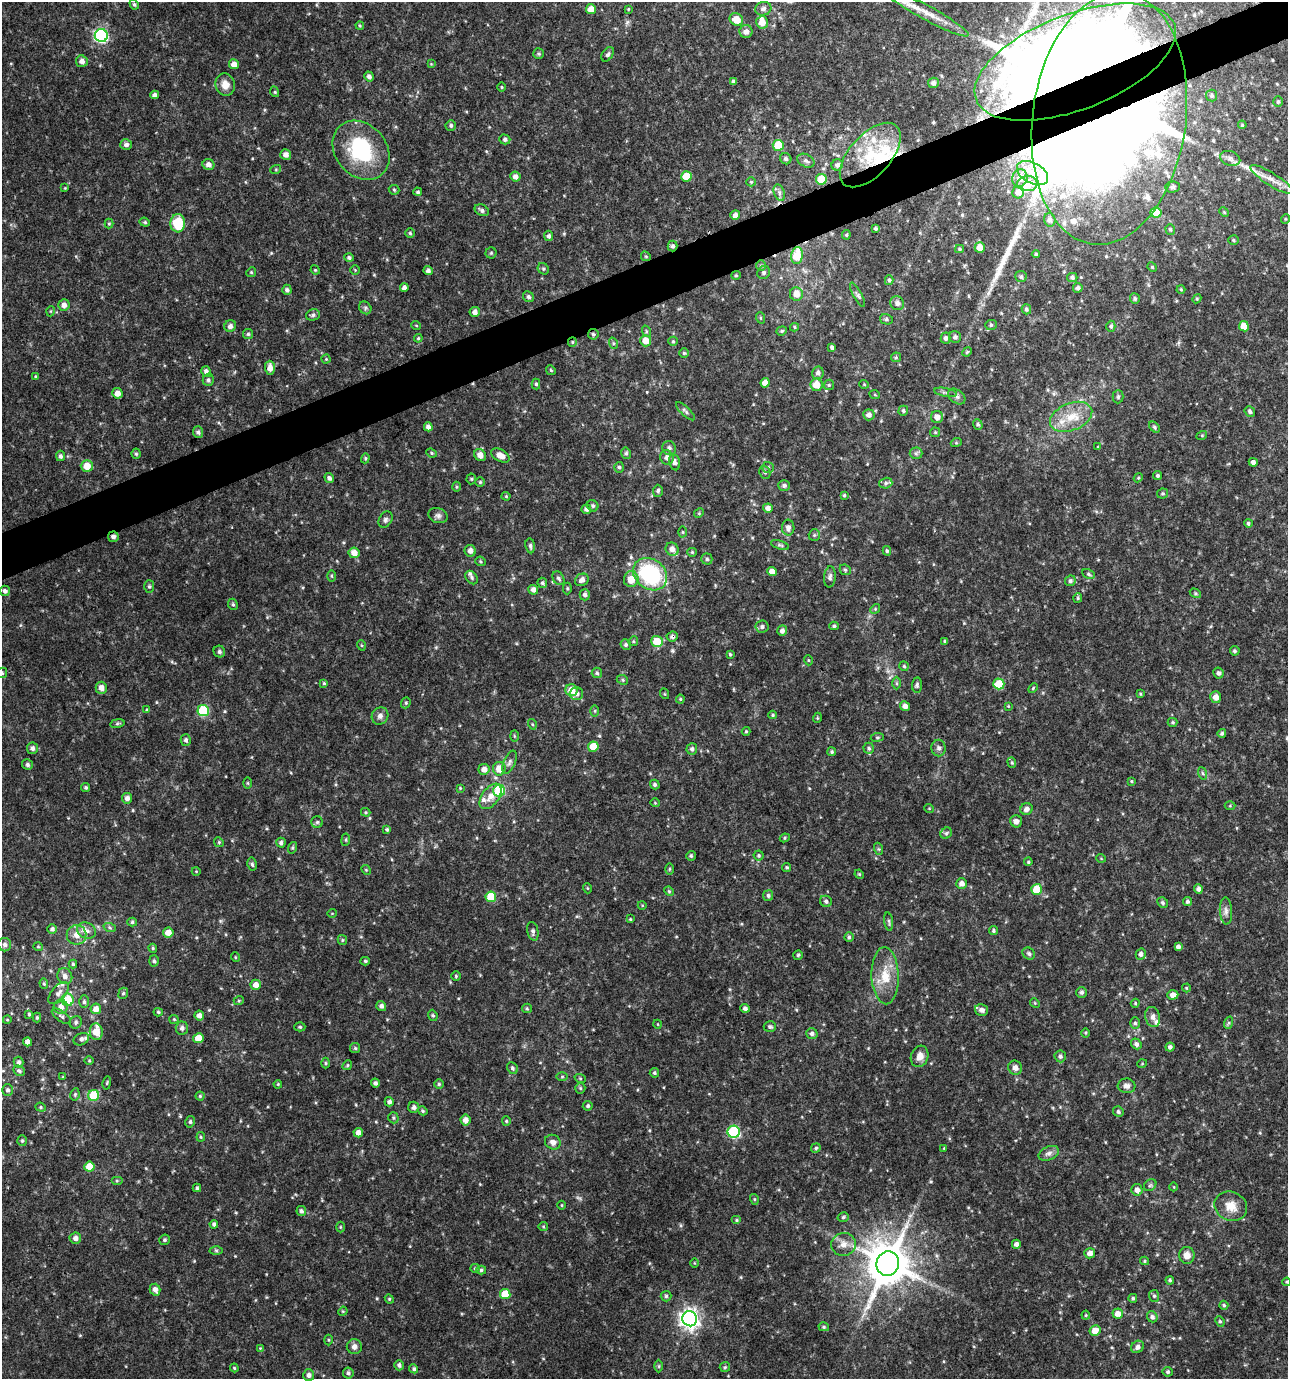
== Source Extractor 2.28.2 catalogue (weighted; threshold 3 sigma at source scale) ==
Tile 10 of 4 x 4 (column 2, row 3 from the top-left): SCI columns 1362-2647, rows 1379-2755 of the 5349 x 5509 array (HDU 1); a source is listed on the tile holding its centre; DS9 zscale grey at full resolution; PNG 1290 x 1381 px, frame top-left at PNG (2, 2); each listed source drawn as its Kron ellipse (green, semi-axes under 4 px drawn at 4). Shown black and unused: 3% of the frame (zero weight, under 3 of 4 exposures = <1% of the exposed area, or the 3 px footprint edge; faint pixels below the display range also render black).
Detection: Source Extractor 2.28.2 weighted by HDU 2 'WHT'; one run over the whole footprint, this tile lists its part. Background 0.0481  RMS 0.0052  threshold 0.0234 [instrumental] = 3 sigma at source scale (4.5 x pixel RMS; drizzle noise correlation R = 1.50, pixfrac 1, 0.0396/0.0396 arcsec/px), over >= 5 px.
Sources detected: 529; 1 too faint to see at this stretch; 2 inside a brighter object's white glare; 1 long thin detection or spike segment (spike, bleed or trail) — neither listed nor drawn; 25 inside a brighter listed object's ellipse — not listed separately; the other 500 listed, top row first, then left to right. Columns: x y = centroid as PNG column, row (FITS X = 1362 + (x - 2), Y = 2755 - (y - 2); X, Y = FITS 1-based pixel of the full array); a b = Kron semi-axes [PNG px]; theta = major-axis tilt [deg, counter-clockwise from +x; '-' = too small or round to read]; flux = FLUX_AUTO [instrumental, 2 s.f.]
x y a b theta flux
134 4 5 4 - 0.95
591 9 5 5 - 4.4
628 9 4 4 - 0.5
763 9 8 6 14 2.1
926 12 48 7 -29 11
736 19 7 6 - 6.5
762 22 6 6 - 5.1
360 26 4 3 - 0.56
746 31 6 6 - 2.7
101 35 6 6 - 88
539 54 5 5 - 0.88
608 54 8 5 56 1.2
82 61 6 5 - 2.5
1075 62 106 47 21 2000
234 64 5 5 - 4.1
431 64 4 4 - 0.46
369 76 5 4 - 1.8
733 81 4 4 - 1.5
933 83 5 5 - 1.6
225 85 11 9 -75 4.5
501 87 5 3 - 0.48
275 92 5 3 - 0.59
155 95 4 4 - 2
1212 95 6 5 - 1
1278 102 5 4 - 0.8
1109 119 127 76 83 970
451 125 5 5 - 1
1242 125 4 3 - 0.52
505 139 5 5 - 1.3
126 144 6 5 - 1.7
778 145 5 5 - 14
361 150 32 25 -50 40
286 155 5 5 - 2.9
870 155 39 20 48 30
1230 158 10 7 -19 2.2
786 159 6 5 - 1.1
806 161 9 6 -28 1.7
208 164 6 5 - 2.5
837 165 6 5 - 1.9
276 169 5 3 - 0.56
1032 173 17 10 -29 7.2
687 176 5 5 - 10
515 177 5 5 - 2.5
1020 178 9 7 66 3.2
821 179 5 5 - 14
1271 179 24 6 -33 5.5
751 182 5 4 - 0.68
1027 184 10 7 1 7.3
1172 187 7 5 2 1.2
65 188 4 4 - 0.42
394 190 5 5 - 0.67
418 192 4 4 - 0.92
1018 192 6 6 - 3.1
779 193 8 5 -71 1.5
482 210 7 5 -29 1.6
1224 212 5 4 - 0.59
1156 213 5 5 - 11
735 215 5 4 - 2.5
1285 219 5 3 - 0.46
1050 220 7 5 -75 1.6
145 222 5 4 - 0.78
178 223 9 7 87 19
109 224 5 4 - 0.65
875 229 3 3 - 0.85
1170 230 5 4 - 0.76
410 233 4 4 - 0.81
846 235 5 4 - 0.64
548 236 5 4 - 1.4
1233 240 5 4 - 0.73
673 246 5 5 - 1.4
980 247 5 5 - 4.7
959 249 4 4 - 0.65
491 253 5 5 - 0.74
1036 254 4 4 - 0.72
646 256 5 4 - 0.67
797 256 8 6 83 16
349 257 4 4 - 1.1
761 266 5 5 - 0.81
1152 267 5 4 - 0.57
543 269 6 5 - 0.92
315 270 5 4 - 0.53
355 270 5 4 - 0.56
428 271 4 4 - 1.5
251 272 5 4 - 0.65
764 272 7 6 - 1.3
736 275 5 4 - 0.56
1021 277 6 5 - 1.1
1072 277 5 4 - 1.1
889 280 5 4 - 0.94
404 288 4 4 - 2.1
1078 288 5 4 - 1.3
1181 289 4 4 - 0.52
287 290 5 4 - 1.4
796 294 7 6 - 5.2
857 295 13 3 -61 1.4
528 297 6 5 - 1.2
1135 298 5 5 - 1.1
1197 299 5 4 - 0.62
897 303 7 6 - 2.1
64 305 6 5 - 2.8
365 308 7 5 -50 1.1
1026 309 5 4 - 1
51 311 5 3 - 0.47
475 312 5 5 - 2.3
313 315 7 5 18 1.2
761 318 6 4 -71 0.59
886 319 6 5 - 1
416 325 5 3 - 0.42
991 325 6 5 - 1
230 326 6 5 - 1.9
1111 326 5 4 - 0.99
1244 326 5 5 - 6.1
795 327 4 4 - 0.62
646 331 6 4 -73 0.73
782 331 5 4 - 0.75
248 334 5 5 - 0.88
593 334 5 5 - 0.98
955 337 6 6 - 1.5
418 338 4 4 - 0.65
946 338 5 5 - 1.7
645 341 5 5 - 6.3
673 341 5 4 - 0.71
572 342 5 4 - 0.68
613 343 6 4 -72 0.73
832 347 4 3 - 1.3
967 352 5 4 - 0.7
684 353 5 4 - 0.81
896 357 5 5 - 0.69
326 359 4 4 - 0.55
270 368 7 5 -88 3.4
551 370 5 4 - 0.66
206 372 5 4 - 1.9
818 373 6 5 - 1.9
36 377 4 3 - 0.74
208 380 6 5 - 1.1
765 383 4 4 - 4.1
536 384 5 4 - 0.9
864 384 5 3 - 0.39
816 385 6 6 - 6.6
829 385 5 4 - 0.82
945 392 11 3 -10 1.2
117 393 5 5 - 3.7
875 395 5 3 - 0.51
957 396 9 6 -39 1.6
1118 397 6 5 - 0.9
685 411 12 4 -44 1.3
903 411 5 4 - 0.94
1250 411 6 5 - 1.3
869 415 6 5 - 2.1
937 417 6 6 - 3.1
1071 417 22 13 22 11
978 424 5 4 - 0.96
428 427 4 4 - 2.5
1154 427 6 4 -43 0.86
198 432 6 5 - 1.3
935 432 5 4 - 0.62
1202 435 5 3 - 0.49
956 443 5 3 - 0.51
1098 447 4 4 - 0.48
669 448 7 6 - 1.8
431 453 5 4 - 0.76
626 453 6 4 -77 0.95
916 453 6 6 - 1.2
136 454 5 4 - 0.8
480 455 6 5 - 3.5
500 455 10 6 -31 4.2
60 456 5 4 - 1.2
365 458 5 4 - 0.68
667 458 7 6 - 2.3
675 462 8 5 -80 2.1
1253 462 4 4 - 1.8
87 466 6 5 - 6.8
619 467 5 4 - 1
768 467 6 5 - 1.2
765 472 7 5 -69 1.1
1158 475 4 4 - 0.93
329 478 5 4 - 1.5
1138 478 5 3 - 0.55
471 479 5 5 - 0.69
480 482 5 5 - 0.68
886 483 7 5 16 1.2
784 485 6 5 - 1.4
456 487 5 3 - 0.61
658 491 6 5 - 1.1
1163 494 5 5 - 0.77
844 495 4 3 - 0.71
506 496 4 4 - 0.55
593 506 6 5 - 1
768 508 5 4 - 2.4
586 509 5 4 - 1.4
699 513 5 4 - 0.57
438 516 10 7 -23 1.9
385 520 8 6 59 1.5
1248 523 4 4 - 1
788 528 8 6 -87 2.4
683 532 5 3 - 0.62
814 535 6 5 - 0.92
113 537 5 5 - 1.7
780 545 9 4 -17 0.95
530 546 7 4 -82 1.2
672 549 7 6 - 3
470 551 6 5 - 2.7
887 551 5 3 - 0.72
692 552 5 4 - 0.56
354 553 5 5 - 4.7
707 559 5 5 - 1
481 561 5 4 - 0.73
845 570 6 5 - 0.86
772 572 5 4 - 3.9
650 574 18 15 -38 50
1088 574 6 4 -28 1
331 576 5 3 - 0.55
472 577 7 5 -53 1.2
830 577 10 6 85 1.7
558 578 7 5 -56 1.2
631 579 8 7 - 6.6
582 580 7 6 - 2.7
1070 581 5 5 - 1.1
542 583 5 4 - 1
149 586 6 5 - 0.91
567 588 6 4 90 0.74
533 590 5 5 - 2.5
5 591 5 5 - 1.7
1195 593 6 4 -32 0.65
585 595 6 5 - 1.7
1078 598 5 4 - 0.64
233 604 6 4 -67 0.88
875 609 5 4 - 0.67
834 626 4 4 - 0.74
762 627 6 6 - 1.6
782 631 5 4 - 2
672 636 5 5 - 1.5
633 641 5 4 - 0.63
657 641 6 5 - 11
945 641 4 4 - 0.84
361 645 5 3 - 0.5
626 645 5 5 - 0.98
1235 651 5 4 - 1
219 652 6 5 - 1.2
730 654 4 3 - 0.71
808 660 5 3 - 0.49
904 666 5 4 - 0.73
2 673 5 5 - 0.98
597 673 5 5 - 0.97
1218 673 5 5 - 1.3
622 680 6 4 -23 0.8
324 683 4 3 - 0.58
897 683 6 4 -89 0.81
999 684 5 5 - 12
917 685 7 5 85 1
101 688 6 6 - 3
1033 688 5 3 - 0.61
571 690 6 6 - 5.5
576 694 6 6 - 2.3
665 694 5 3 - 0.45
1140 694 4 3 - 0.56
1216 697 6 5 - 3.6
680 699 4 4 - 0.56
406 703 6 4 70 0.78
905 706 5 4 - 2.3
1008 706 4 3 - 0.4
147 710 4 4 - 0.66
203 710 5 5 - 32
595 711 5 4 - 0.64
773 715 4 4 - 0.65
380 716 9 8 - 2.1
817 718 5 3 - 0.45
1173 722 5 4 - 0.67
117 723 7 4 9 0.78
532 724 5 3 - 0.53
746 731 4 4 - 0.52
1222 733 4 4 - 1.1
514 736 6 4 -88 0.6
877 737 6 3 7 0.61
186 740 6 5 - 1.2
593 747 5 5 - 9.7
32 748 5 5 - 1.6
869 748 6 5 - 1
939 748 8 7 - 1.5
692 749 5 5 - 1.5
832 752 4 4 - 0.75
510 762 12 6 65 1.9
1012 762 5 4 - 0.65
27 765 5 5 - 1.2
484 769 5 5 - 3.4
499 769 7 6 - 6
1202 773 6 4 -70 0.84
1131 781 3 3 - 0.52
248 783 6 4 -89 0.7
655 784 5 4 - 1.2
86 788 4 4 - 0.85
460 788 4 4 - 0.47
499 791 6 6 - 34
490 796 14 8 53 4.8
127 798 5 5 - 2.2
655 803 5 3 - 0.43
1230 806 5 3 - 0.52
929 808 5 3 - 0.41
1026 809 6 5 - 2.6
366 812 5 4 - 0.61
1016 821 6 6 - 2.1
317 822 5 5 - 1
387 829 3 3 - 0.81
946 833 6 5 - 0.89
785 838 5 4 - 0.65
346 840 6 3 82 0.57
219 842 5 4 - 0.65
281 843 5 4 - 1.2
292 848 6 4 72 0.72
879 849 6 4 -71 0.65
759 855 5 5 - 0.81
691 856 5 5 - 0.78
1101 858 5 3 - 0.39
1028 862 4 3 - 0.6
252 864 6 4 -78 1
787 867 4 4 - 0.76
669 869 5 3 - 0.58
366 870 5 4 - 0.6
196 871 4 3 - 0.38
859 874 5 4 - 0.51
962 884 5 5 - 2.6
587 888 5 3 - 0.41
1037 889 5 5 - 18
1198 889 4 4 - 1.9
669 891 5 4 - 0.66
768 895 5 5 - 1.2
491 897 5 5 - 14
826 901 6 5 - 1.4
1187 901 4 4 - 1.1
1163 903 6 5 - 0.96
642 905 4 3 - 0.45
1226 911 13 6 -87 2.3
332 913 5 3 - 0.38
630 919 4 3 - 0.42
889 921 9 3 -82 0.81
132 922 5 4 - 0.88
110 928 6 4 -20 0.82
52 929 5 4 - 1.2
87 931 10 8 -26 2.5
533 931 9 5 -77 1.5
993 931 4 4 - 0.84
168 933 5 5 - 5.1
76 935 10 9 - 4.1
849 937 4 4 - 0.85
342 940 5 4 - 0.69
5 945 7 6 - 1.7
38 947 5 3 - 0.42
1178 947 4 4 - 1.9
153 948 4 4 - 0.66
1029 954 7 5 -35 1.3
1141 954 5 5 - 1.7
798 955 5 4 - 0.74
235 957 5 3 - 0.47
154 961 5 5 - 1
365 961 4 4 - 0.78
73 964 4 4 - 0.6
65 976 8 7 - 2.4
456 976 4 4 - 0.63
885 976 28 13 -88 12
44 984 5 4 - 0.72
256 985 5 5 - 3.4
1186 988 4 4 - 0.48
1082 992 5 5 - 1.3
59 993 13 7 50 2.6
123 993 6 4 67 0.89
1173 995 5 4 - 3.4
68 1000 6 6 - 13
239 1000 5 3 - 0.53
84 1002 6 5 - 1.1
1035 1003 5 4 - 0.56
1135 1003 4 4 - 0.58
381 1006 5 4 - 1.6
61 1007 7 7 - 3.2
527 1008 5 4 - 0.65
745 1008 4 4 - 1.6
96 1009 5 5 - 3.8
981 1010 6 6 - 2.1
158 1012 4 4 - 0.73
29 1014 3 3 - 0.58
199 1015 5 4 - 2.8
433 1015 6 4 -68 0.82
61 1016 11 5 -36 1.3
1153 1017 10 7 -74 2.6
37 1018 5 4 - 0.65
174 1019 5 4 - 0.57
7 1020 4 3 - 0.4
76 1022 6 5 - 1.1
1135 1023 5 5 - 1.1
1228 1023 6 4 71 0.79
657 1024 4 3 - 0.37
300 1027 5 4 - 0.7
770 1027 6 5 - 1.1
182 1028 6 6 - 1.6
96 1032 8 6 -82 8.9
812 1033 5 5 - 1.5
1086 1033 5 3 - 0.5
198 1038 5 5 - 8.5
81 1039 8 6 24 1.8
28 1042 4 4 - 2.5
1136 1044 6 5 - 1.7
1170 1047 4 4 - 1.7
355 1048 5 5 - 0.78
920 1056 11 8 72 4.3
1060 1056 6 5 - 1.4
89 1061 5 3 - 0.47
19 1062 5 5 - 1.3
326 1063 5 3 - 0.59
1142 1064 5 3 - 0.41
347 1065 5 4 - 0.67
512 1068 6 5 - 1
1015 1068 7 6 - 2.4
19 1071 6 5 - 1
654 1073 5 4 - 0.82
562 1076 6 4 1 0.58
63 1077 4 3 - 0.47
580 1078 6 3 -19 0.59
107 1083 6 3 78 0.58
375 1083 4 4 - 1.4
278 1084 4 3 - 0.53
439 1084 4 4 - 0.78
1127 1086 9 7 -3 2.3
580 1088 5 5 - 0.72
8 1090 6 5 - 1.3
75 1094 6 4 79 0.71
94 1095 5 5 - 22
200 1096 4 4 - 0.58
389 1102 4 4 - 1.5
588 1106 5 5 - 1
41 1107 5 4 - 0.76
414 1107 5 5 - 1.6
423 1111 5 4 - 0.8
1118 1112 5 5 - 1
393 1118 6 5 - 0.77
466 1120 5 5 - 3.2
506 1121 4 4 - 0.61
190 1122 6 4 77 0.96
734 1132 6 6 - 56
358 1133 5 4 - 3.3
201 1137 4 4 - 0.64
22 1141 5 4 - 0.81
553 1142 8 7 - 2.3
816 1148 5 4 - 0.8
944 1148 4 3 - 0.44
1049 1153 11 6 23 2.2
89 1167 5 5 - 11
117 1181 6 4 0 0.7
1150 1185 7 5 42 0.99
1174 1187 4 3 - 0.35
197 1188 4 3 - 0.83
1137 1190 6 5 - 3.1
754 1199 5 3 - 0.57
562 1205 4 3 - 0.45
1231 1206 16 14 -24 7.3
301 1211 5 4 - 1.3
843 1217 6 4 17 0.93
737 1220 5 4 - 0.69
214 1224 4 4 - 1.4
543 1226 5 4 - 0.56
340 1227 5 3 - 0.54
75 1238 6 5 - 2.3
164 1240 5 5 - 0.97
843 1244 12 11 - 5
1016 1244 4 4 - 1.9
216 1251 6 4 -1 0.81
1090 1253 5 5 - 2.6
1187 1255 8 7 - 4.1
1145 1261 4 4 - 0.65
694 1263 5 3 - 0.41
888 1263 12 11 - 2100
475 1268 5 4 - 0.64
481 1270 5 4 - 0.93
1170 1280 4 4 - 0.83
1287 1282 4 3 - 0.56
155 1290 6 5 - 2.4
505 1294 5 5 - 12
666 1296 5 5 - 0.93
1154 1296 6 5 - 0.97
1133 1298 4 4 - 0.77
389 1299 4 4 - 0.58
1224 1305 4 4 - 0.76
343 1311 5 4 - 0.51
1118 1314 5 5 - 4.4
1086 1315 4 4 - 0.54
1152 1317 5 5 - 1.5
690 1319 7 7 - 260
1220 1321 5 4 - 0.78
824 1327 5 4 - 0.8
1095 1331 5 5 - 5.6
328 1340 5 3 - 0.53
354 1347 7 7 - 2.4
1138 1347 7 6 - 2.1
260 1348 3 3 - 0.38
399 1365 5 5 - 1.4
659 1366 6 4 -90 0.72
725 1367 5 5 - 0.81
234 1368 4 3 - 0.6
414 1369 5 4 - 1
1168 1372 5 5 - 0.93
348 1373 5 5 - 1.2
309 1375 6 5 - 1.9
Overlapping masked pixels (flux is a lower limit): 9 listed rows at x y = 1075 62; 1109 119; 870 155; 673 246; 797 256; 593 334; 572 342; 113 537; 672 636
Isophote crosses this tile's border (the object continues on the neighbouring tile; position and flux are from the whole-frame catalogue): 5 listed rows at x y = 926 12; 1075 62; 1109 119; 2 673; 1287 1282